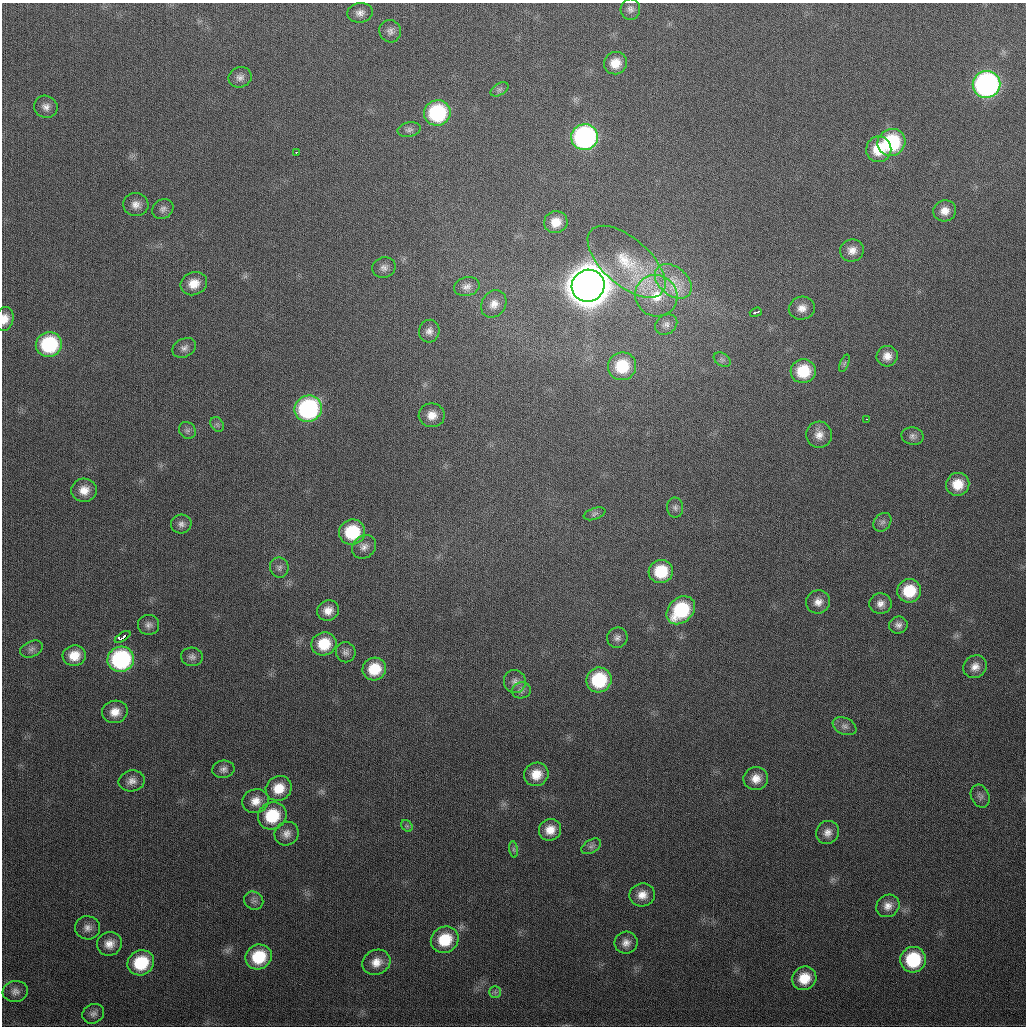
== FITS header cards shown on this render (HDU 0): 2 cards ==
NAXIS1  =                 1024
NAXIS2  =                 1024

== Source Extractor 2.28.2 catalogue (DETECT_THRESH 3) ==
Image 1024 x 1024 px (HDU 0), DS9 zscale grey, 1 PNG px = 1 image px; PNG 1028 x 1028 px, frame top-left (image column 1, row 1024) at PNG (2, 3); each listed source drawn as its Kron ellipse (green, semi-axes under 4 px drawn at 4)
Background 328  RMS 13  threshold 38.7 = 3 sigma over >= 5 px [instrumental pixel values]
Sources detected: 107; all 107 listed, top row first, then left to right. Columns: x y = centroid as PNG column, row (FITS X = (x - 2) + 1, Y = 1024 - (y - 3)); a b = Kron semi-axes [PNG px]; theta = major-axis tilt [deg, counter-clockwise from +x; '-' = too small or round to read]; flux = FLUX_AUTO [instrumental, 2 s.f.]
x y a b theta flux
630 9 10 10 - 4.0e+03
360 13 13 9 8 5.6e+03
390 31 11 11 - 4.6e+03
615 63 11 11 - 1.2e+04
240 77 12 10 18 5.2e+03
986 84 14 13 - 2.8e+05
499 89 10 6 31 2.4e+03
46 107 12 11 - 5.7e+03
437 113 13 12 - 8.0e+04
409 130 12 7 10 3.4e+03
585 137 13 13 - 2.0e+05
891 142 14 13 - 7.4e+04
879 149 13 12 - 2.4e+04
296 152 3 2 - 1.2e+03
136 205 12 11 - 7.1e+03
163 209 11 9 39 4.0e+03
945 211 11 10 - 8.5e+03
556 222 12 11 - 1.3e+04
852 250 12 11 - 7.3e+03
626 262 47 23 -41 6.0e+04
384 268 12 10 12 5.0e+03
673 281 21 14 -40 2.1e+04
194 284 13 11 22 1.3e+04
588 286 16 16 - 3.7e+06
467 287 13 9 13 5.4e+03
656 296 21 20 - 3.3e+04
494 304 14 12 55 8.3e+03
802 308 13 11 13 7.9e+03
756 312 6 3 20 3.5e+03
5 319 12 9 78 9.1e+03
666 324 12 9 34 5.3e+03
429 331 11 10 - 5.2e+03
49 344 13 12 - 7.1e+04
184 348 12 9 25 4.6e+03
887 356 10 10 - 7.9e+03
722 360 9 6 -32 2.6e+03
844 363 9 3 69 1.4e+03
622 366 14 14 - 3.4e+04
803 371 12 12 - 3.1e+04
308 409 14 13 - 1.3e+05
432 415 13 12 - 1.0e+04
866 419 3 2 - 6.3e+03
217 424 8 6 -54 2.4e+03
187 430 9 8 - 3.2e+03
819 435 13 13 - 8.2e+03
913 436 11 8 -11 4.1e+03
958 484 12 11 - 1.7e+04
84 490 13 11 -3 1.1e+04
675 508 10 8 -88 3.4e+03
595 514 11 5 19 2.8e+03
882 522 10 8 48 3.5e+03
181 524 10 9 - 4.3e+03
352 532 13 12 - 4.4e+04
364 547 13 10 41 6.0e+03
279 568 10 9 - 4.0e+03
661 571 12 11 - 3.4e+04
909 591 12 11 - 2.9e+04
818 602 12 11 - 7.4e+03
880 604 11 10 - 6.2e+03
681 610 16 12 45 6.3e+04
328 611 11 10 - 8.7e+03
149 625 10 10 - 4.2e+03
898 625 9 8 - 4.4e+03
123 637 9 3 33 2.1e+04
617 638 10 10 - 4.3e+03
324 644 12 11 - 2.5e+04
31 649 12 7 24 3.7e+03
346 652 10 10 - 4.1e+03
74 656 11 10 - 1.4e+04
192 657 11 9 -4 4.1e+03
121 659 13 12 - 1.1e+05
975 667 12 11 - 7.5e+03
374 669 12 11 - 2.4e+04
599 680 13 12 - 5.3e+04
515 682 11 11 - 5.7e+03
521 690 9 8 - 3.8e+03
115 712 13 11 10 1.1e+04
845 726 12 8 -23 4.5e+03
223 769 11 8 8 4.1e+03
536 774 12 11 - 1.4e+04
756 779 12 11 - 1.0e+04
132 781 13 10 11 6.5e+03
279 788 13 12 - 1.7e+04
980 796 12 9 -64 3.5e+03
256 801 13 12 - 9.7e+03
272 816 14 13 - 3.7e+04
407 826 6 5 - 1.8e+03
550 830 11 10 - 1.1e+04
828 832 12 11 - 6.9e+03
287 834 12 11 - 6.6e+03
591 846 11 6 31 2.9e+03
514 849 8 4 -82 1.7e+03
642 895 13 11 11 9.9e+03
254 901 10 8 -32 3.9e+03
888 906 12 10 37 7.3e+03
88 928 12 11 - 6.1e+03
445 940 14 12 31 3.0e+04
626 943 11 11 - 6.4e+03
109 944 12 12 - 9.2e+03
259 957 13 12 - 3.5e+04
913 960 13 12 - 5.1e+04
376 962 14 12 27 1.1e+04
141 963 14 12 31 4.0e+04
804 978 12 11 - 1.9e+04
15 991 12 10 8 5.3e+03
495 992 6 6 - 2.0e+03
93 1014 11 9 27 4.3e+03
At the frame edge (FLAGS 8, measured only in part): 1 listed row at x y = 5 319